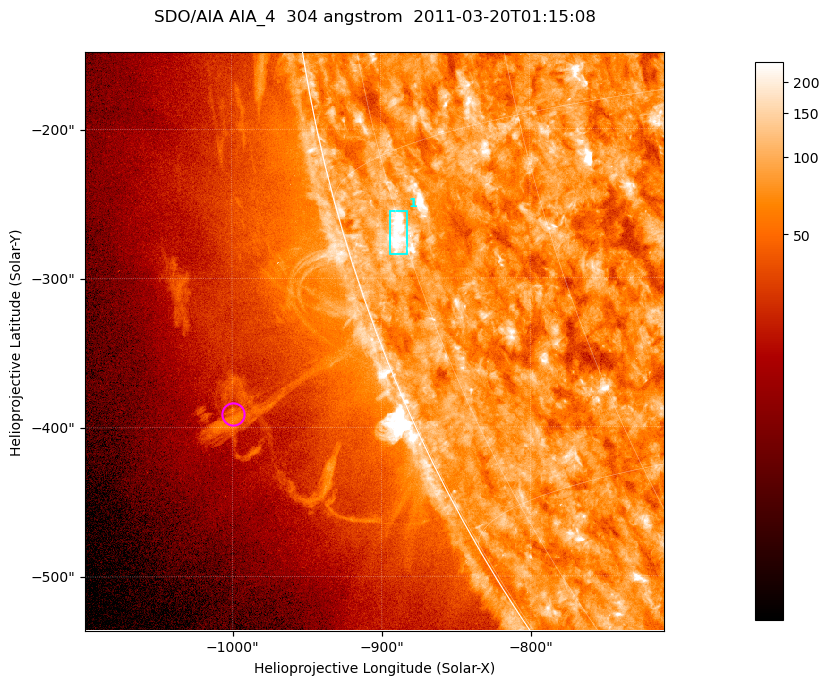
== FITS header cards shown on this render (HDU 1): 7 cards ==
TELESCOP= 'SDO/AIA '           / For AIA: SDO/AIA
INSTRUME= 'AIA_4   '           / For AIA: AIA_ATA1, AIA_ATA2, AIA_ATA3 or AIA_AT
WAVELNTH=                  304 / [angstrom] Wavelength
WAVEUNIT= 'angstrom'           / Wavelength unit: angstrom
DATE-OBS= '2011-03-20T01:15:08.124' / [ISO] Date when observation started; ISO 8
CTYPE1  = 'HPLN-TAN'           / CTYPE1; Typically HPLN
CTYPE2  = 'HPLT-TAN'           / CTYPE2; Typically HPLT

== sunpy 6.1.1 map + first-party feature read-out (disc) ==
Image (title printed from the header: SDO/AIA AIA_4  304 angstrom  2011-03-20T01:15:08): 647 x 647 px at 0.6 arcsec/px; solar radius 964 arcsec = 1606 px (partial field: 2.4% of the solar disc is inside the frame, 47% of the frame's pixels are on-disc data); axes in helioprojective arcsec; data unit not stated in the header (colour bar unlabelled)
Orientation: roll -0.132 deg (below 1 deg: not rotated)
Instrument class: DISC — disc imager (sunpy class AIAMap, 304 A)
Bright regions (active regions / flare kernels): reference = the on-disc median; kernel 5 px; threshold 5 sigma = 115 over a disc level ~75.4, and >= 1.15x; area >= 418 px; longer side >= 8 px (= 4.8 arcsec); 1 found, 1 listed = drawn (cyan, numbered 1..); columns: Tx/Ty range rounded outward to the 2 arcsec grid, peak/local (2 s.f.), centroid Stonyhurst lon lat
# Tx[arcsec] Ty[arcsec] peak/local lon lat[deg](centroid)
1 -894..-882 -284..-254 6.1 -76 -18
Off-limb structures (1.02-1.3 R_sun): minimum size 209 px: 6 found; the strongest spans PA ~110..115 deg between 1.08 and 1.14 R_sun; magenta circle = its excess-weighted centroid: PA ~110 deg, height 1.11 R_sun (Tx ~-1000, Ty ~-392 arcsec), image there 2.4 x the reference